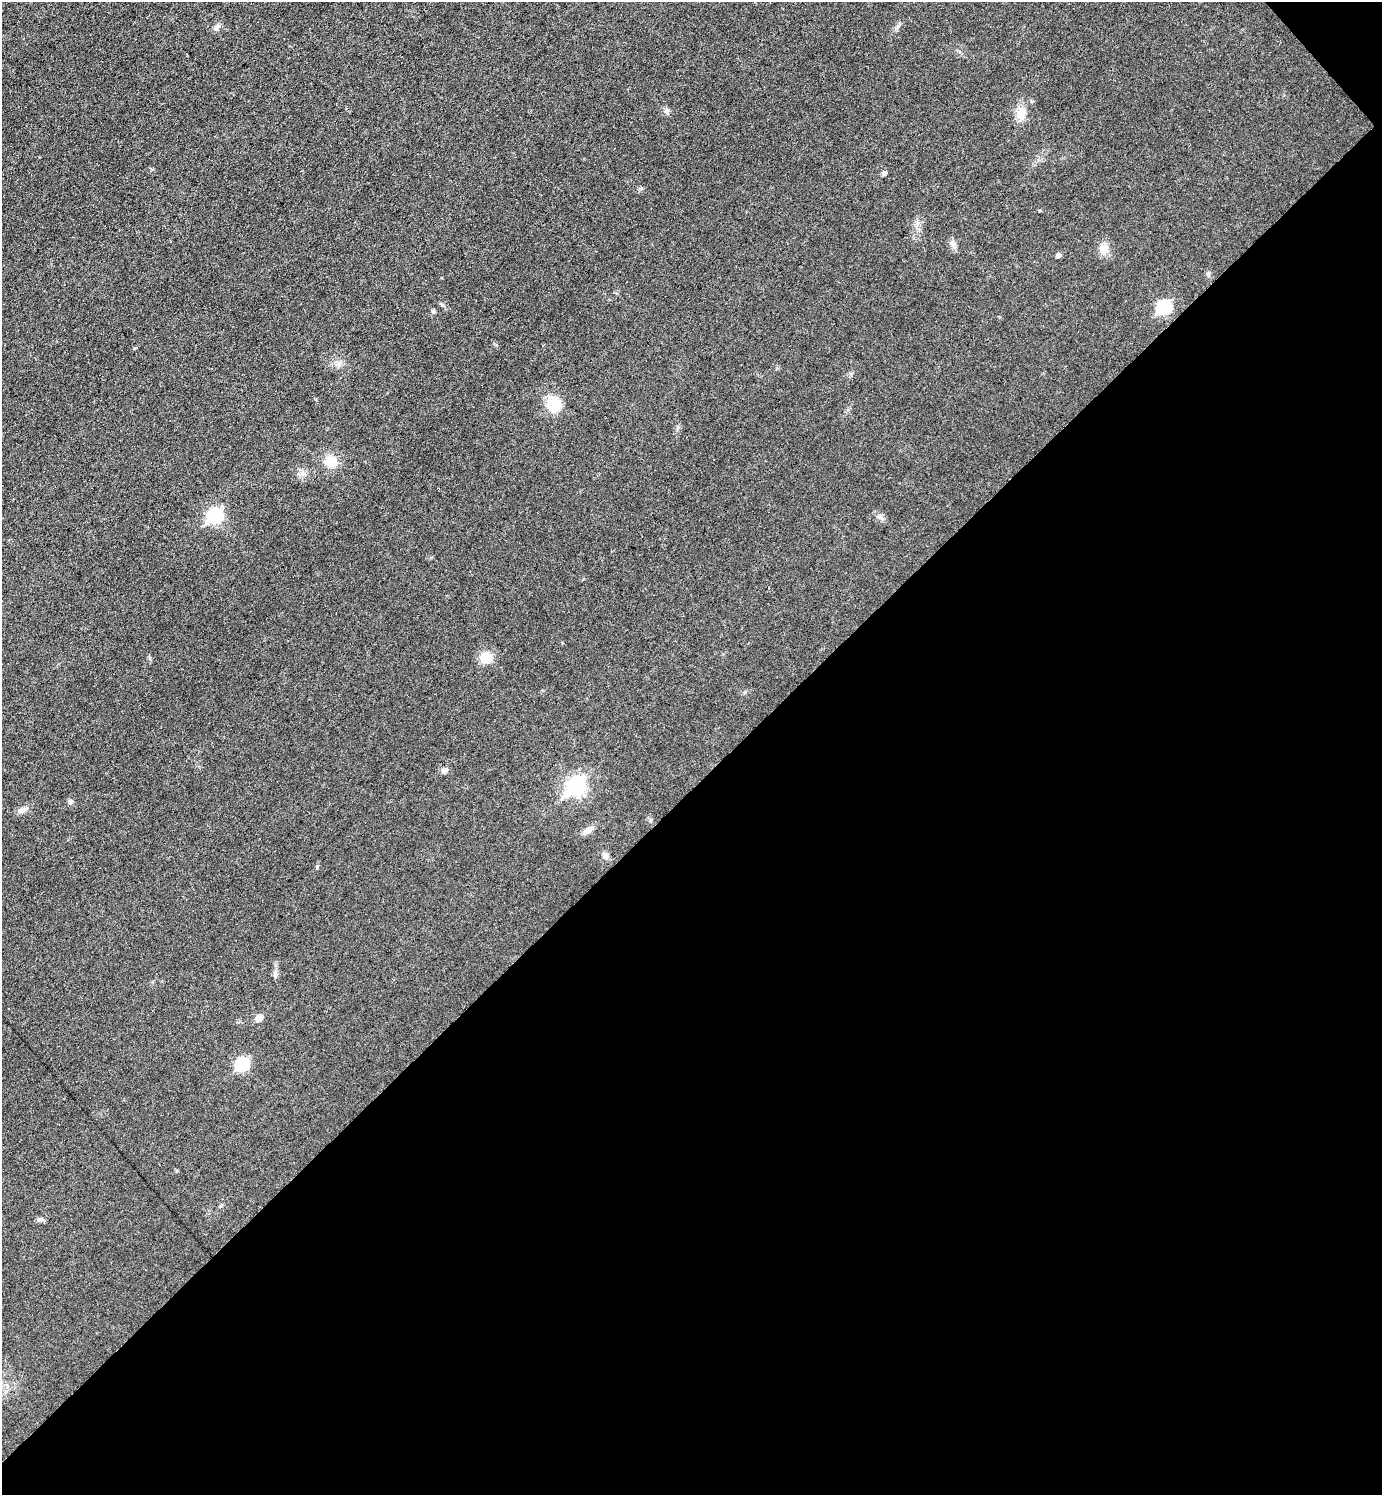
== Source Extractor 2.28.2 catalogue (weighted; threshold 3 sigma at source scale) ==
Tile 12 of 4 x 4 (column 4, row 3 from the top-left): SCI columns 4441-5820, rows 1495-2987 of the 5975 x 5976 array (HDU 1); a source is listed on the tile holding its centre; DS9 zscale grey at full resolution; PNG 1384 x 1497 px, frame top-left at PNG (2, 2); no overlay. Shown black and unused: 48% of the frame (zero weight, under 3 of 6 exposures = <1% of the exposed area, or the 3 px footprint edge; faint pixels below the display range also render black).
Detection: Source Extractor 2.28.2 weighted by HDU 2 'WHT'; one run over the whole footprint, this tile lists its part. Background 0.0329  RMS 0.0039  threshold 0.016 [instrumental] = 3 sigma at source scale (4.09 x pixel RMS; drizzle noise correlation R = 1.36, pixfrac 0.8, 0.05/0.05 arcsec/px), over >= 5 px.
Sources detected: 26; all 26 listed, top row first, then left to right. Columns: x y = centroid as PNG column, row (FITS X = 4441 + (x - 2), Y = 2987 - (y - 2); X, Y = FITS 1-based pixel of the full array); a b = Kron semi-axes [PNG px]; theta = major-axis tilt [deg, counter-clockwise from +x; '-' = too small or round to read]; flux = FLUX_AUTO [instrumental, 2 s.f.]
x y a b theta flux
217 27 11 6 38 1.4
666 111 8 6 -75 1.2
1021 113 16 12 78 4.3
884 173 5 5 - 1.2
952 244 11 6 -61 1.4
1103 249 13 12 - 3.3
1058 255 5 4 - 1.2
1164 307 8 7 - 46
433 311 6 5 - 0.68
554 402 24 17 -39 7.4
331 461 12 11 - 7.2
302 473 7 4 -72 0.98
215 516 8 7 - 58
880 517 7 4 -88 0.8
486 658 15 13 -12 5.3
444 771 8 7 - 1.5
576 786 9 7 40 110
70 802 6 6 - 0.98
22 810 12 7 22 2
588 830 13 7 32 2.2
605 856 10 7 -48 1.3
317 867 6 3 73 0.39
275 974 10 5 75 1.1
259 1018 6 5 - 4.1
242 1064 7 6 - 32
40 1219 9 4 -8 0.87
Unlisted compact peaks at least as high as the median listed source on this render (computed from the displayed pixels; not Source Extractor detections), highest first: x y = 1208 274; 442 305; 650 821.